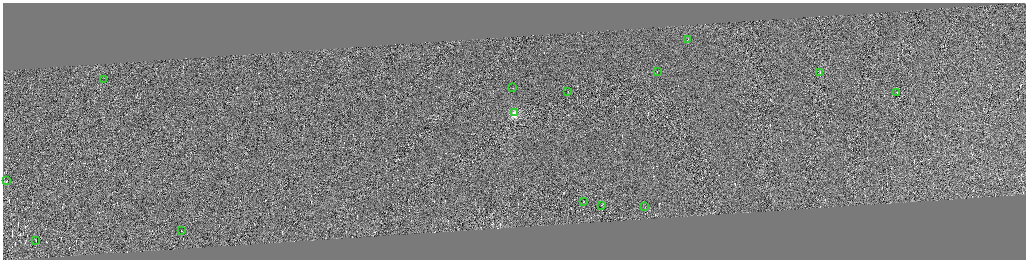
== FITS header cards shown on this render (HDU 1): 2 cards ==
NAXIS1  =                 4093
NAXIS2  =                 1030

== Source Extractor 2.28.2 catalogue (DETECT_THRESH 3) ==
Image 4093 x 1030 px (HDU 1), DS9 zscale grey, zoomed out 1/4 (1 PNG px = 4 x 4 image px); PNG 1028 x 262 px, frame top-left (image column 1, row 1029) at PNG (3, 3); each listed source drawn as its Kron ellipse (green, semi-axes under 4 px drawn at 4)
Background 0.269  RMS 4.1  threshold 12.4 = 3 sigma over >= 5 px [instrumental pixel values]
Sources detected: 406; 392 cannot appear on this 1/4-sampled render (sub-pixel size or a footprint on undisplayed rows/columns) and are neither listed nor drawn; the other 14 listed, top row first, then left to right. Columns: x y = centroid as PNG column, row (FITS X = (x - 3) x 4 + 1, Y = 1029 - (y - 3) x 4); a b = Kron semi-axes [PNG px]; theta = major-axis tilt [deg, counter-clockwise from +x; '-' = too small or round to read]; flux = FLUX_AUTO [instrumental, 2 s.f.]
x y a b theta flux
688 40 3 1 - 31000
658 72 2 1 - 11000
820 73 2 1 - 20000
104 80 2 1 - 15000
513 88 2 1 - 16000
568 92 2 1 - 13000
897 93 3 1 - 88000
515 113 2 2 - 130000
7 181 2 1 - 20000
584 202 2 1 - 13000
602 205 2 1 - 24000
645 207 2 1 - 14000
182 231 2 1 - 43000
36 241 3 1 - 37000
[392 sub-pixel or undisplayed-footprint detections neither listed nor drawn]